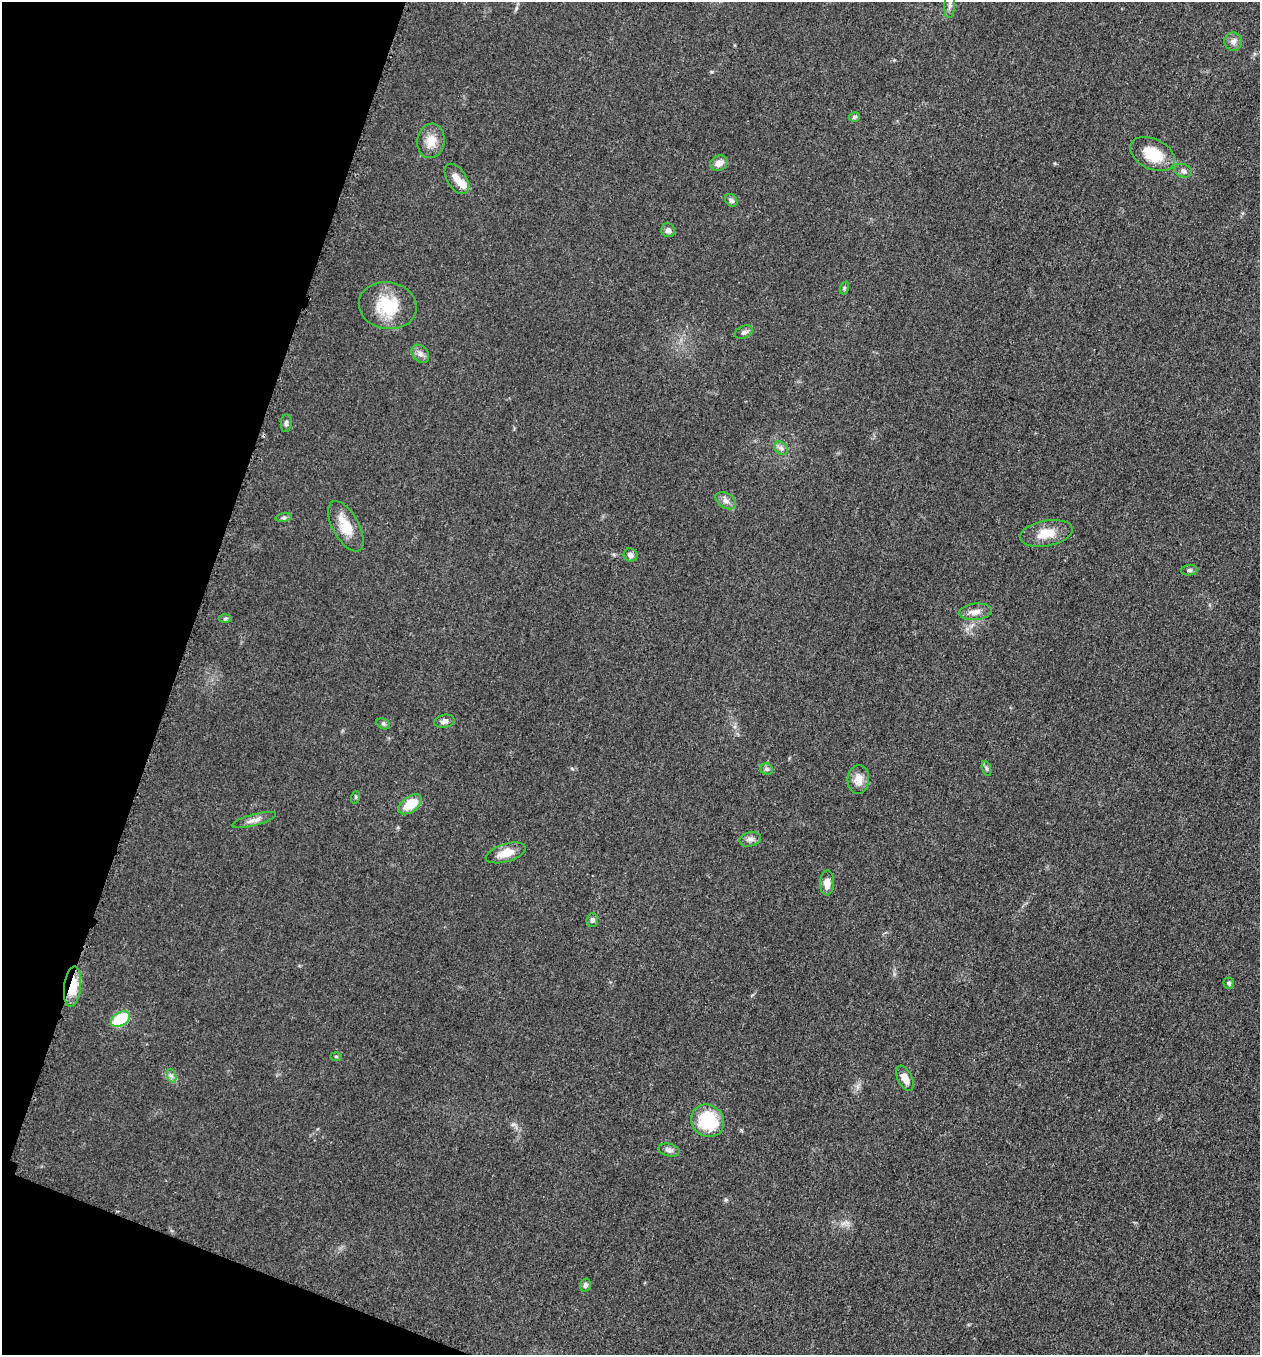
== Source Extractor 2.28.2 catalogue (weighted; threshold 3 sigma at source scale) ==
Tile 9 of 4 x 4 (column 1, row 3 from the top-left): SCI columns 197-1454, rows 1370-2722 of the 5506 x 5461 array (HDU 1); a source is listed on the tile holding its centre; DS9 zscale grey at full resolution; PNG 1262 x 1357 px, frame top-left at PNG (2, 2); each listed source drawn as its Kron ellipse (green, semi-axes under 4 px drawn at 4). Shown black and unused: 17% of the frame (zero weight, under 3 of 5 exposures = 4% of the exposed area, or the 3 px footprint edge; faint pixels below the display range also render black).
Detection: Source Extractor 2.28.2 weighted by HDU 2 'WHT'; one run over the whole footprint, this tile lists its part. Background 0.0603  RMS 0.0062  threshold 0.0277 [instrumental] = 3 sigma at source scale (4.5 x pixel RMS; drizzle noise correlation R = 1.50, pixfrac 1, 0.05/0.05 arcsec/px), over >= 5 px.
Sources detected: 46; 1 inside a brighter listed object's ellipse — not listed separately; the other 45 listed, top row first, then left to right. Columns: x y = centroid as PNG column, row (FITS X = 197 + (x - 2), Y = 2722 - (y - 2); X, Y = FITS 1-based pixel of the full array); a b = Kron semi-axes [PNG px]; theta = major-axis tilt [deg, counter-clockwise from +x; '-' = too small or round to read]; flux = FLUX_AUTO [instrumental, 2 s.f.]
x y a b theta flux
950 5 13 5 87 2.3
1233 42 9 9 - 3.2
855 117 5 5 - 1.3
431 141 17 13 80 8.6
1153 154 24 15 -27 18
719 163 9 7 25 4
1183 171 9 6 -19 1.9
457 179 17 9 -58 5.6
731 200 7 5 -47 1.8
668 230 7 6 - 2.6
844 288 6 4 72 0.9
388 306 29 23 -10 26
744 332 9 6 23 1.9
420 354 10 7 -47 2.6
286 423 9 5 84 1.5
781 448 7 6 - 1.9
726 501 11 7 -32 3.1
284 518 8 4 8 1.1
346 526 28 13 -61 13
1046 533 27 12 10 12
631 555 7 6 - 2.4
1189 570 8 5 6 1.5
975 612 16 8 7 4.8
225 618 6 4 2 0.92
444 721 10 6 12 2.6
383 724 7 5 -30 1.2
986 768 8 3 -71 1.2
767 769 6 5 - 1.3
858 779 15 11 85 6.1
356 797 6 4 72 0.73
410 804 13 7 37 16
254 820 22 5 15 3.8
750 839 11 7 13 2.5
506 853 20 9 16 8.6
827 883 12 7 87 4.6
592 920 7 6 - 1.9
1229 983 6 5 - 1.3
72 986 20 8 83 16
120 1019 10 6 31 32
336 1056 6 4 -2 0.77
172 1076 7 4 -70 1.5
905 1078 13 7 -65 5.6
708 1121 17 15 -41 29
669 1150 11 6 -15 2.1
585 1285 6 5 - 1.7
Overlapping masked pixels (flux is a lower limit): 1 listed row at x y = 72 986